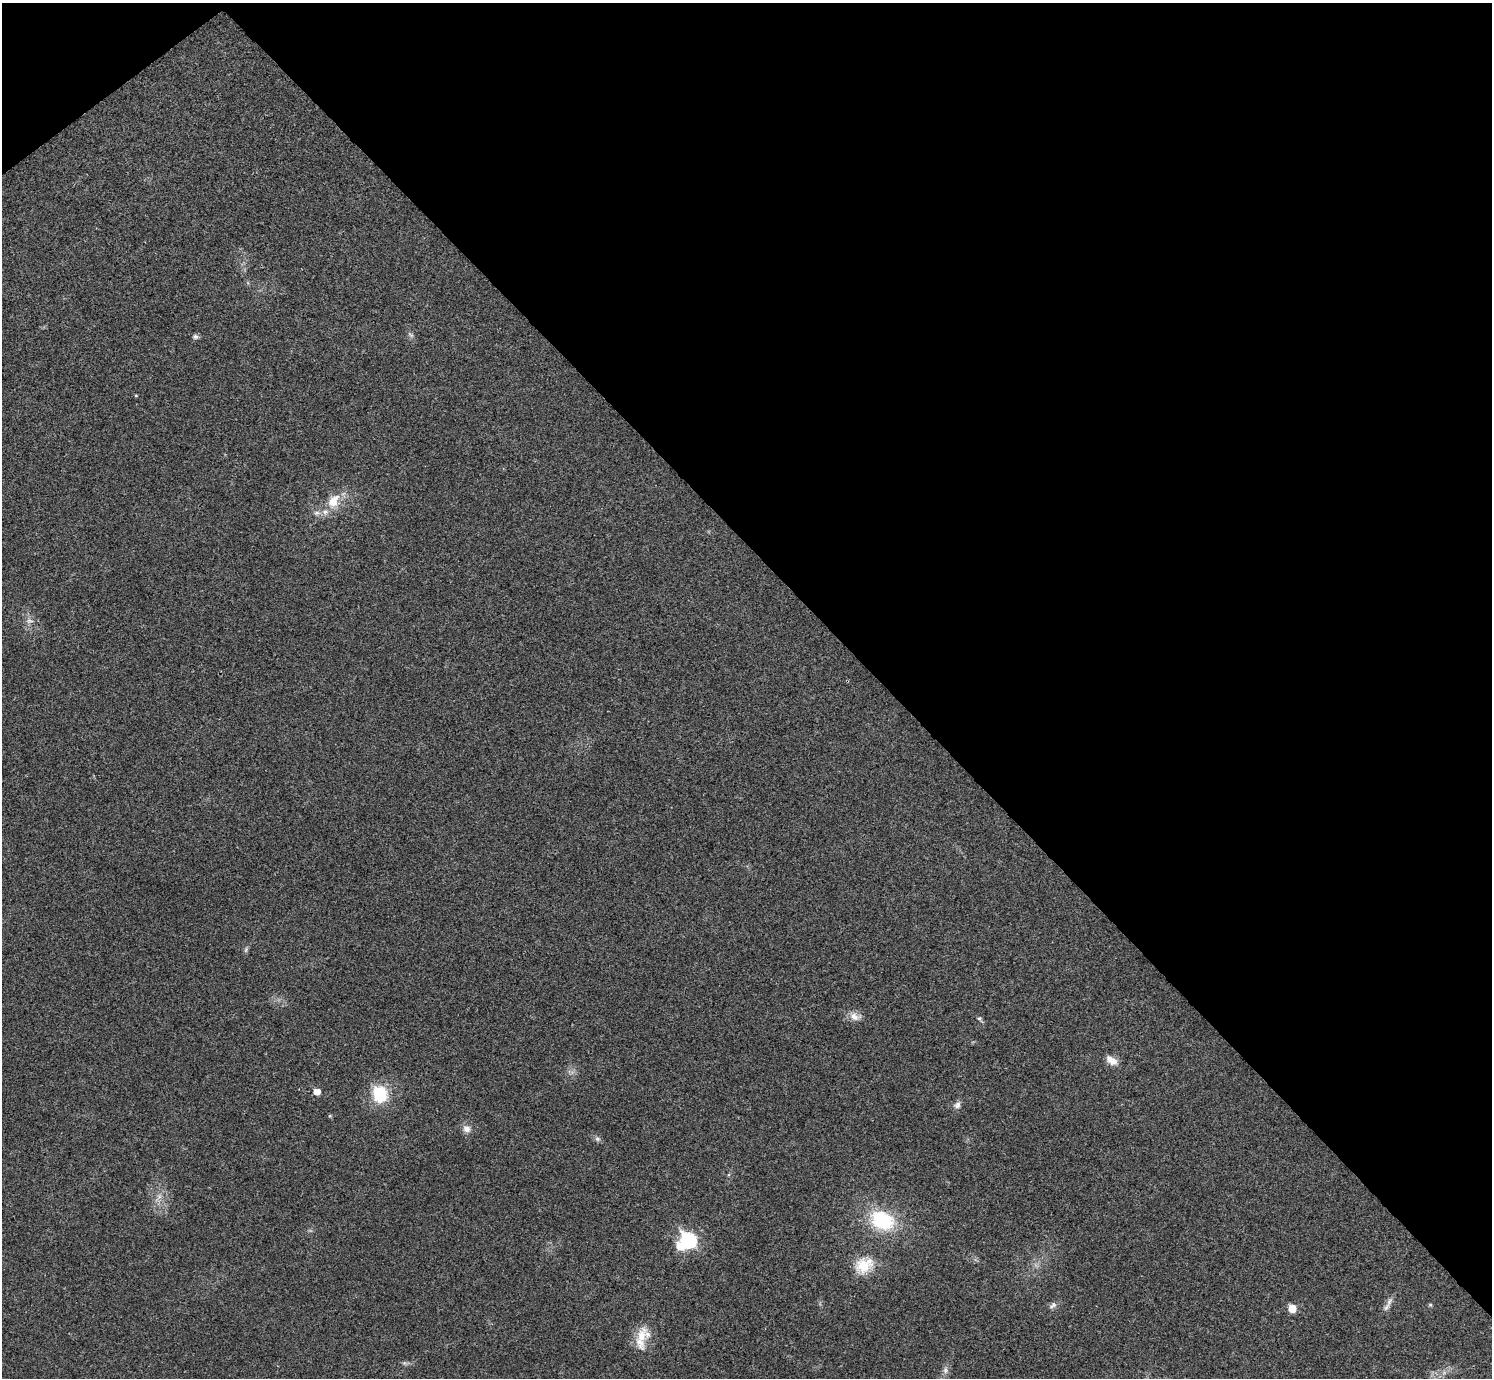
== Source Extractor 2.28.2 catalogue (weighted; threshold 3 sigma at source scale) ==
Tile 3 of 4 x 4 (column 3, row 1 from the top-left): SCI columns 2984-4473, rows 4291-5666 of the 5969 x 5967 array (HDU 1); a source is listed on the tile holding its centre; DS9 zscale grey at full resolution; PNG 1494 x 1380 px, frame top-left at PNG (2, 3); no overlay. Shown black and unused: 42% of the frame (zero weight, under 3 of 4 exposures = <1% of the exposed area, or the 3 px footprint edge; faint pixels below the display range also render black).
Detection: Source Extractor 2.28.2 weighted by HDU 2 'WHT'; one run over the whole footprint, this tile lists its part. Background 0.021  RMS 0.0043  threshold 0.0195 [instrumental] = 3 sigma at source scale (4.5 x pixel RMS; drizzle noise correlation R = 1.50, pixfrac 1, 0.05/0.05 arcsec/px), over >= 5 px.
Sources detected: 28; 1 inside a brighter object's white glare — not listed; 1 inside a brighter listed object's ellipse — not listed separately; the other 26 listed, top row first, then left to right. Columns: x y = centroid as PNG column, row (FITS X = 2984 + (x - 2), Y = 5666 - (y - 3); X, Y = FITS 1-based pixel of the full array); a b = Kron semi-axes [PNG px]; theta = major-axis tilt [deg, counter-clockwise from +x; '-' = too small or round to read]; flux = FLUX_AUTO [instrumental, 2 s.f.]
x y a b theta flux
411 335 9 4 -35 0.93
195 337 9 6 -13 1.1
136 396 5 3 - 0.39
333 501 23 15 60 8.7
317 513 9 6 -2 1.5
30 621 11 7 4 1.9
246 950 8 5 71 0.9
855 1016 16 10 -11 3.6
980 1019 7 6 - 0.92
1112 1060 14 8 -33 4.2
317 1092 6 5 - 4.3
380 1094 9 8 - 33
957 1105 10 8 50 1.9
466 1129 11 9 -40 2.7
597 1139 7 6 - 1.1
159 1196 7 5 -46 1.4
882 1220 27 19 -23 30
688 1240 8 7 - 77
863 1266 24 20 12 11
1053 1305 12 6 36 1.6
1430 1305 6 5 - 0.56
1386 1307 16 6 51 2.3
1292 1308 6 5 - 8.9
641 1335 31 12 82 8.9
404 1363 6 6 - 0.82
945 1370 10 7 83 1.8